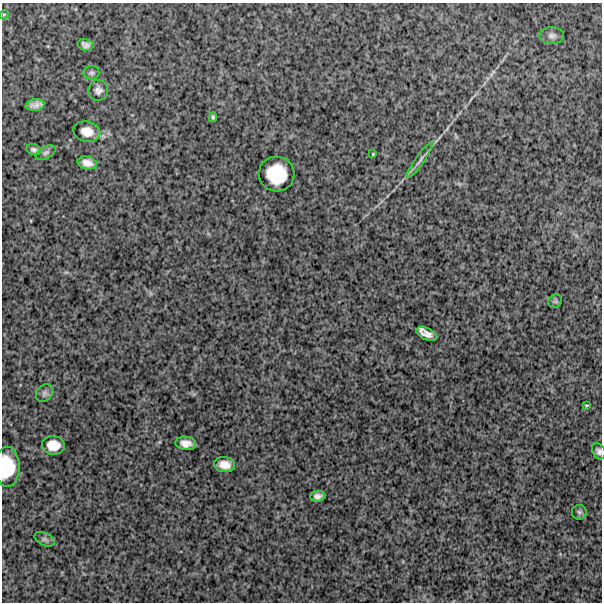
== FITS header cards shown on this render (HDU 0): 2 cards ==
NAXIS1  =                  600
NAXIS2  =                  600

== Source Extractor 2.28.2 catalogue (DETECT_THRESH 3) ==
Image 600 x 600 px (HDU 0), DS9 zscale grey, 1 PNG px = 1 image px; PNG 604 x 604 px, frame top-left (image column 1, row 600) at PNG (2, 3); each listed source drawn as its Kron ellipse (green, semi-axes under 4 px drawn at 4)
Background 1150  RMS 320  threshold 956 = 3 sigma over >= 5 px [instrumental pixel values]
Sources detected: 26; all 26 listed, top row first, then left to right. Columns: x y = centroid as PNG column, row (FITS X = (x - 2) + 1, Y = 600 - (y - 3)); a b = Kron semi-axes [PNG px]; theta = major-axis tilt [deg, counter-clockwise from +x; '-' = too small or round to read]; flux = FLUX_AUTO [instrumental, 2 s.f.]
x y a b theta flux
4 14 5 3 - 19000
552 36 12 8 2 100000
86 45 8 6 -11 80000
91 73 8 6 4 52000
98 90 10 10 - 100000
35 105 9 6 7 130000
213 117 5 4 - 35000
87 132 13 10 -12 230000
34 150 7 5 -13 60000
46 153 11 6 27 60000
373 154 4 4 - 17000
420 160 22 4 55 99000
87 163 10 6 -12 150000
276 174 18 17 - 830000
555 301 7 6 - 48000
427 334 11 6 -23 130000
44 393 9 7 51 76000
586 405 3 2 - 21000
186 443 10 6 -7 160000
53 445 11 9 -5 280000
599 451 8 6 -63 76000
225 465 11 7 -7 210000
7 467 20 12 90 700000
318 496 7 5 6 92000
579 512 7 7 - 54000
45 539 11 6 -27 61000
At the frame edge (FLAGS 8, measured only in part): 2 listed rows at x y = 599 451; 7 467